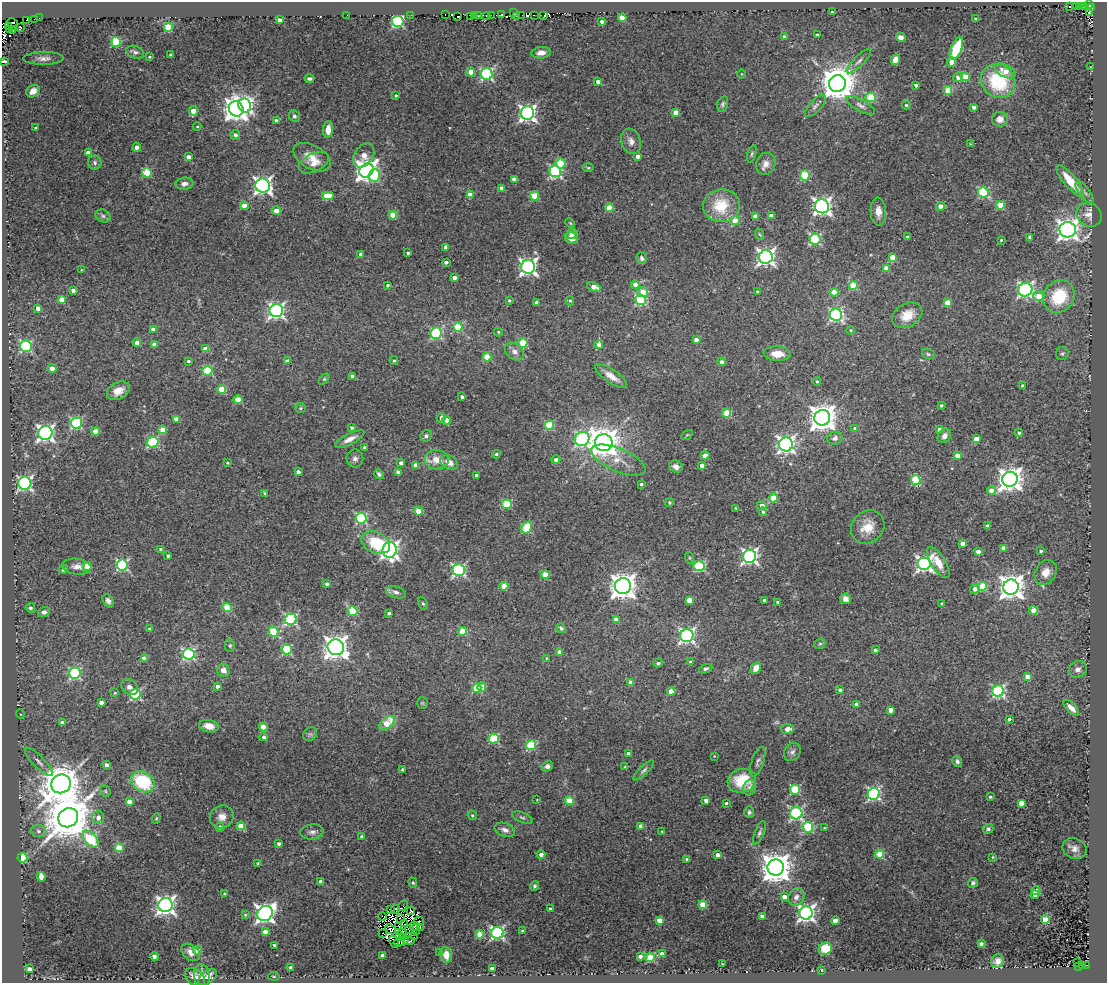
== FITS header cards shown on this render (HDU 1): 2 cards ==
NAXIS1  =                 1105
NAXIS2  =                  981

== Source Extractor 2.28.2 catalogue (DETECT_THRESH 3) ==
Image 1105 x 981 px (HDU 1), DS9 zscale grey, 1 PNG px = 1 image px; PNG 1109 x 985 px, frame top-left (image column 1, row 981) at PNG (2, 2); each listed source drawn as its Kron ellipse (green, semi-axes under 4 px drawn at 4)
Background 0.143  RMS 0.023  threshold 0.0705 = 3 sigma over >= 5 px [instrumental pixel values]
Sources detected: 497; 17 with non-positive FLUX_AUTO (blend fragments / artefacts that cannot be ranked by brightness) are neither listed nor drawn; the other 480 listed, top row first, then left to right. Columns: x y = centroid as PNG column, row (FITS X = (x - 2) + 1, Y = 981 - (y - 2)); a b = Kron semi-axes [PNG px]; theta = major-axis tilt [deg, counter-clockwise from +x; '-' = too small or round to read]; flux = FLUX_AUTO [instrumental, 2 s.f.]
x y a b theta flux
1089 5 4 2 - 12
1075 6 3 2 - 8.2
1080 6 4 3 - 7.1
1069 7 3 2 - 3.8
1084 7 3 2 - 8.5
1092 8 2 2 - 16
832 12 3 3 - 1.7
1089 12 2 2 - 17
514 13 3 2 - 0.3
445 14 3 2 - 2.3
501 14 3 2 - 9.4
347 15 2 2 - 17
411 15 3 2 - 1.5
474 15 2 2 - 13
491 15 3 2 - 2.7
522 15 2 2 - 6.6
544 15 4 3 - 9.1
471 16 2 2 - 21
478 16 3 2 - 9.4
486 16 4 2 - 7.4
516 16 3 2 - 2.6
534 16 3 2 - 9.2
457 17 3 2 - 14
39 18 2 2 - 1.4
622 18 4 4 - 37
976 19 3 3 - 3.3
27 20 3 2 - 12
34 20 2 2 - 1.9
280 20 4 4 - 11
398 21 6 5 - 220
602 22 3 3 - 6.1
12 23 5 2 - 5.7
8 26 2 2 - 13
20 27 3 2 - 21
168 27 4 4 - 62
9 30 3 2 - 19
13 31 3 2 - 31
818 35 3 3 - 4.6
784 36 3 3 - 3
901 37 5 4 - 7.1
116 42 5 5 - 95
956 49 12 5 68 63
135 52 9 6 -21 4.7
541 53 9 6 5 10
171 55 3 3 - 2.8
149 57 3 3 - 2.2
44 58 20 6 1 10
895 59 6 4 66 13
4 61 4 3 - 3.3
859 61 16 5 45 6.6
952 62 4 4 - 20
1091 67 3 2 - 1.3
1005 71 11 6 -27 16
471 72 4 4 - 24
487 74 6 6 - 240
742 74 4 3 - 1.1
958 77 5 5 - 10
965 77 4 4 - 41
309 78 5 3 - 3.2
998 81 18 16 -39 110
598 82 4 3 - 10
837 84 8 8 - 4000
916 85 3 3 - 4.4
948 90 4 4 - 50
33 91 7 5 37 14
396 95 3 3 - 2.2
871 97 5 4 - 82
723 104 8 5 74 3.6
245 105 7 6 - 410
861 105 16 6 -29 7.2
906 105 4 4 - 2.6
815 106 14 6 48 5.9
974 107 4 3 - 5.7
236 109 8 7 - 1500
193 111 5 4 - 19
527 113 7 6 - 550
676 113 4 4 - 20
294 116 6 5 - 3.4
1000 119 8 7 - 14
276 121 4 3 - 6.8
197 126 4 3 - 1.3
36 128 3 3 - 2.1
328 130 8 5 86 16
235 135 5 4 - 4.6
631 141 13 9 -72 11
970 144 3 3 - 1
137 147 4 4 - 10
88 153 4 4 - 14
752 154 9 4 73 3.1
364 155 13 9 57 23
637 156 4 4 - 9
188 157 4 4 - 8.9
312 157 20 11 -29 24
95 163 7 6 - 4.1
314 163 16 9 26 15
560 164 5 5 - 61
766 164 11 9 66 10
588 168 6 4 0 1.8
367 170 7 6 - 1100
555 171 6 5 - 240
147 173 5 5 - 69
374 175 6 5 - 91
805 175 5 5 - 75
514 179 4 4 - 9.9
1070 181 20 6 -50 38
184 184 9 6 6 7.5
263 185 7 7 - 650
502 188 4 3 - 10
983 192 5 5 - 150
1085 192 13 5 -53 5.7
470 195 4 4 - 15
327 196 6 4 0 37
535 196 4 4 - 49
1001 205 4 4 - 50
244 206 4 4 - 22
722 206 18 16 6 58
822 206 7 7 - 720
941 206 4 4 - 13
609 208 4 4 - 40
276 211 4 4 - 22
878 212 14 7 -88 15
393 215 4 4 - 43
1089 215 13 11 -37 16
103 216 8 6 -27 4.4
755 216 4 4 - 10
771 216 4 4 - 10
735 221 4 4 - 53
570 223 5 3 - 1.6
1068 230 8 7 - 1200
572 234 6 5 - 7.4
759 234 6 3 -69 2.1
907 237 3 3 - 2.7
1030 237 4 4 - 5.6
572 238 6 6 - 13
815 239 5 5 - 170
1001 240 3 3 - 1.6
446 247 4 4 - 8.6
408 253 3 3 - 3
361 255 4 3 - 7.9
766 257 7 7 - 650
893 257 4 4 - 31
642 258 6 5 - 4
446 262 4 3 - 4.2
528 267 7 7 - 600
886 268 4 4 - 26
82 270 4 3 - 1.4
454 277 4 4 - 8.4
635 284 4 4 - 12
388 285 4 3 - 2.6
853 285 4 4 - 50
594 287 7 4 -22 15
1025 290 7 6 - 410
73 291 4 4 - 8.1
643 292 5 5 - 24
757 292 3 3 - 3
834 292 4 4 - 41
1039 296 6 5 - 26
1059 296 17 15 49 73
62 300 4 4 - 21
509 300 3 3 - 2
640 300 5 5 - 150
570 301 4 4 - 2.1
537 302 4 4 - 12
948 302 4 4 - 27
38 308 4 4 - 12
276 311 7 6 - 430
836 315 6 6 - 290
907 315 16 11 29 26
458 327 4 4 - 73
153 329 4 4 - 9
850 330 4 3 - 2.3
498 332 4 4 - 1.6
436 333 6 5 - 170
696 340 4 4 - 7.4
137 342 4 4 - 9.5
523 343 4 4 - 86
599 344 4 4 - 11
155 345 4 4 - 13
26 346 6 6 - 200
205 349 4 4 - 20
514 352 10 7 -40 8.7
1062 353 7 6 - 3.2
777 354 13 7 -4 20
928 354 7 5 -15 3
487 357 4 4 - 49
188 361 3 3 - 2.8
287 361 4 3 - 5.5
394 361 4 4 - 2.5
722 362 4 4 - 5.9
52 368 4 4 - 14
208 371 5 5 - 94
352 376 4 3 - 9
611 376 18 6 -34 16
324 379 6 4 45 2.1
817 381 4 4 - 2.6
1023 386 3 3 - 5.6
222 389 4 4 - 46
118 391 12 8 29 16
462 397 3 3 - 3.7
238 400 4 4 - 39
941 405 3 3 - 3.3
301 408 5 4 - 2.4
727 413 4 4 - 60
441 418 5 4 - 7.7
822 418 8 8 - 1900
176 419 4 4 - 17
446 420 4 4 - 27
76 423 6 5 - 170
549 425 4 4 - 84
352 428 4 3 - 3.2
855 428 4 4 - 4.5
939 429 4 3 - 6.4
163 430 4 4 - 26
96 431 4 4 - 32
45 433 7 7 - 590
1019 433 4 3 - 2.8
687 435 6 3 36 1.8
426 436 6 5 - 3.8
944 436 7 6 - 6.9
835 438 7 6 - 7.1
350 439 16 5 27 12
582 439 7 7 - 310
976 439 4 4 - 22
153 442 6 5 - 130
604 443 8 8 - 2400
786 444 7 7 - 600
364 447 3 3 - 2
496 454 4 4 - 3.2
705 455 4 4 - 13
957 456 4 4 - 19
355 459 9 8 - 6.5
437 460 12 10 -6 21
556 460 4 4 - 4.9
618 460 29 11 -23 27
449 462 9 6 -29 15
227 463 3 2 - 1.7
401 463 4 4 - 6
415 465 4 4 - 9.7
676 466 7 5 -26 9.1
702 466 4 4 - 13
298 472 4 3 - 7.9
398 472 4 3 - 5.8
379 474 5 4 - 3.9
476 475 3 3 - 3.5
1010 479 8 7 - 1400
916 480 5 4 - 94
25 483 6 6 - 380
641 484 4 3 - 3.3
991 490 4 4 - 18
265 493 4 3 - 3.5
773 498 4 4 - 54
669 503 4 4 - 3
507 504 5 4 - 94
762 506 5 4 - 13
736 508 3 2 - 1.2
419 511 4 4 - 23
763 512 4 4 - 2.6
361 518 5 5 - 160
987 526 4 3 - 6.1
868 527 18 15 46 29
527 528 6 5 - 88
376 543 15 10 -24 68
962 544 4 4 - 12
1004 548 4 4 - 17
161 549 4 3 - 5.2
389 550 8 7 - 670
1040 551 3 3 - 2.8
978 552 4 4 - 11
168 556 3 3 - 3.7
749 556 7 6 - 460
690 558 5 3 - 2
938 562 18 7 -58 22
924 563 7 6 - 510
122 565 5 5 - 190
87 566 4 4 - 44
699 566 6 5 - 150
77 567 15 8 -6 12
63 569 4 4 - 4.2
459 570 6 6 - 250
1046 572 13 10 59 15
545 575 4 4 - 42
327 584 4 4 - 4
504 586 4 4 - 30
623 586 8 8 - 2000
982 586 4 4 - 66
1011 587 8 7 - 1600
975 589 5 4 - 7.6
396 592 10 5 -16 6.3
845 599 5 5 - 9.9
689 600 4 4 - 31
764 600 3 3 - 3.9
108 601 7 5 -57 5.6
778 602 3 3 - 3.4
423 604 6 4 -61 2.5
942 604 3 3 - 4.2
30 608 4 4 - 4.1
227 608 4 4 - 50
353 611 5 5 - 87
1033 611 4 4 - 28
44 612 6 5 - 6.3
389 613 3 3 - 3.4
291 619 6 5 - 190
616 620 4 4 - 18
561 628 5 4 - 4.2
150 629 4 3 - 3.7
462 631 4 4 - 44
274 632 5 4 - 84
687 636 7 6 - 390
820 644 6 5 - 2.5
230 646 6 5 - 2.6
336 647 8 7 - 1500
287 650 5 5 - 110
875 650 4 3 - 5.5
559 652 4 4 - 10
189 654 6 5 - 250
144 658 4 4 - 18
546 658 3 3 - 1.9
690 662 4 3 - 2.7
658 663 5 3 - 3.2
756 668 6 4 60 14
706 669 7 4 22 3.5
1078 669 9 8 - 7.2
223 670 7 6 - 10
75 673 5 5 - 180
1027 677 4 4 - 15
631 683 4 4 - 18
217 686 4 4 - 6
130 687 9 7 -44 7.6
482 687 4 4 - 28
477 688 4 4 - 55
840 690 4 4 - 5.4
671 691 4 4 - 20
998 691 6 5 - 240
115 693 4 4 - 1.5
135 694 5 5 - 140
101 702 4 4 - 9.4
422 703 5 5 - 2
857 705 4 4 - 18
1071 708 10 4 -45 13
890 710 4 4 - 13
20 714 5 3 - 1.5
1009 719 3 3 - 3.3
62 723 4 4 - 13
387 723 9 5 41 36
209 726 10 6 -11 15
263 727 4 4 - 34
787 729 6 5 - 14
310 734 7 6 - 3.8
264 737 4 4 - 4.2
494 739 5 5 - 100
531 745 5 5 - 110
792 752 9 7 54 6.4
628 754 4 4 - 9.8
714 756 2 2 - 1.2
957 761 6 4 -58 4.1
39 762 19 6 -46 9.9
758 762 15 6 71 6.3
107 765 4 3 - 7.5
547 766 6 5 - 4.6
625 767 4 3 - 1.6
402 769 4 4 - 2.4
644 770 13 4 44 4.5
742 781 14 12 15 56
143 782 12 9 -32 94
61 784 10 9 - 5500
750 788 8 6 69 7.2
795 790 5 5 - 100
105 791 6 5 - 2.6
874 794 6 5 - 270
990 797 3 3 - 2
537 800 3 2 - 1.1
706 800 4 4 - 8.4
569 801 4 4 - 56
129 802 4 4 - 16
726 803 3 3 - 2.5
1021 803 4 4 - 17
749 812 6 5 - 3.2
796 813 6 6 - 260
472 815 5 4 - 2.9
222 817 12 11 - 13
68 818 10 9 - 7900
98 818 6 6 - 10
156 818 5 4 - 1.7
522 818 11 5 -22 3.6
241 826 4 4 - 37
641 826 4 4 - 18
220 827 4 4 - 6.1
808 827 5 5 - 120
824 828 3 2 - 1.6
988 829 5 5 - 5.8
505 830 11 6 -21 7.5
39 831 7 6 - 5.2
662 831 4 3 - 1.6
312 832 12 7 7 7.2
759 833 12 4 68 4.2
362 836 3 3 - 4.1
91 839 10 6 -47 110
279 844 3 3 - 4.2
119 848 4 4 - 52
1074 849 12 10 -21 10
880 854 4 4 - 53
541 855 4 4 - 8.2
717 855 4 4 - 10
993 857 4 3 - 1.5
22 858 5 4 - 93
687 859 4 3 - 4.2
258 863 4 3 - 1.6
776 867 8 8 - 2800
41 877 5 4 - 19
321 882 4 3 - 8
413 883 5 4 - 2.3
973 883 5 4 - 3.5
534 886 5 4 - 2.4
1036 891 4 3 - 22
225 894 3 3 - 4.8
1035 894 4 4 - 24
784 897 4 4 - 11
796 897 9 7 55 7.8
165 905 7 7 - 800
703 905 4 4 - 39
403 906 6 2 49 2.3
395 909 5 3 - 0.018
550 909 3 3 - 2.9
390 910 4 2 - 1.9
411 911 4 3 - 2.9
265 913 8 7 - 780
806 913 6 6 - 630
245 915 4 3 - 1.8
382 916 4 2 - 2.9
762 916 4 3 - 8.5
401 919 2 2 - 0.49
1045 920 4 4 - 54
419 921 4 2 - 0.9
660 921 4 4 - 30
835 921 4 4 - 19
405 924 3 2 - 0.62
415 926 5 3 - 2.7
399 927 2 2 - 0.18
420 927 2 2 - 0.36
391 929 6 2 -41 2.1
409 930 4 2 - 2
415 930 6 3 -77 1.8
522 931 3 3 - 2.9
265 932 4 4 - 11
403 933 4 3 - 1.4
497 933 6 6 - 310
382 934 3 2 - 0.85
480 934 4 4 - 36
400 935 3 2 - 0.66
402 937 3 2 - 2.2
414 937 3 2 - 2.4
401 941 8 4 18 5.7
409 941 6 3 7 7.2
394 942 6 2 -68 4.2
981 944 4 3 - 3.3
274 945 3 3 - 3.3
825 948 7 6 - 31
198 950 4 4 - 13
191 952 10 7 -40 9.7
439 952 3 3 - 1.9
662 954 4 4 - 12
383 955 4 3 - 12
446 955 8 6 -83 15
154 956 4 4 - 6.1
640 956 4 3 - 6.1
650 958 4 4 - 66
998 961 7 6 - 12
1077 963 2 2 - 1.8
722 964 2 2 - 0.94
1087 965 3 2 - 2.5
1078 966 2 2 - 0.59
1083 966 3 2 - 3.9
291 968 4 3 - 6.7
30 969 4 3 - 8.6
492 969 4 4 - 9.4
821 970 3 2 - 1.2
202 976 12 7 -86 11
274 976 5 3 - 1.8
195 977 11 8 -37 11
208 977 10 6 38 10
At the frame edge (FLAGS 8, measured only in part): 1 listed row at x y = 4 61
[17 non-positive-flux detections neither listed nor drawn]